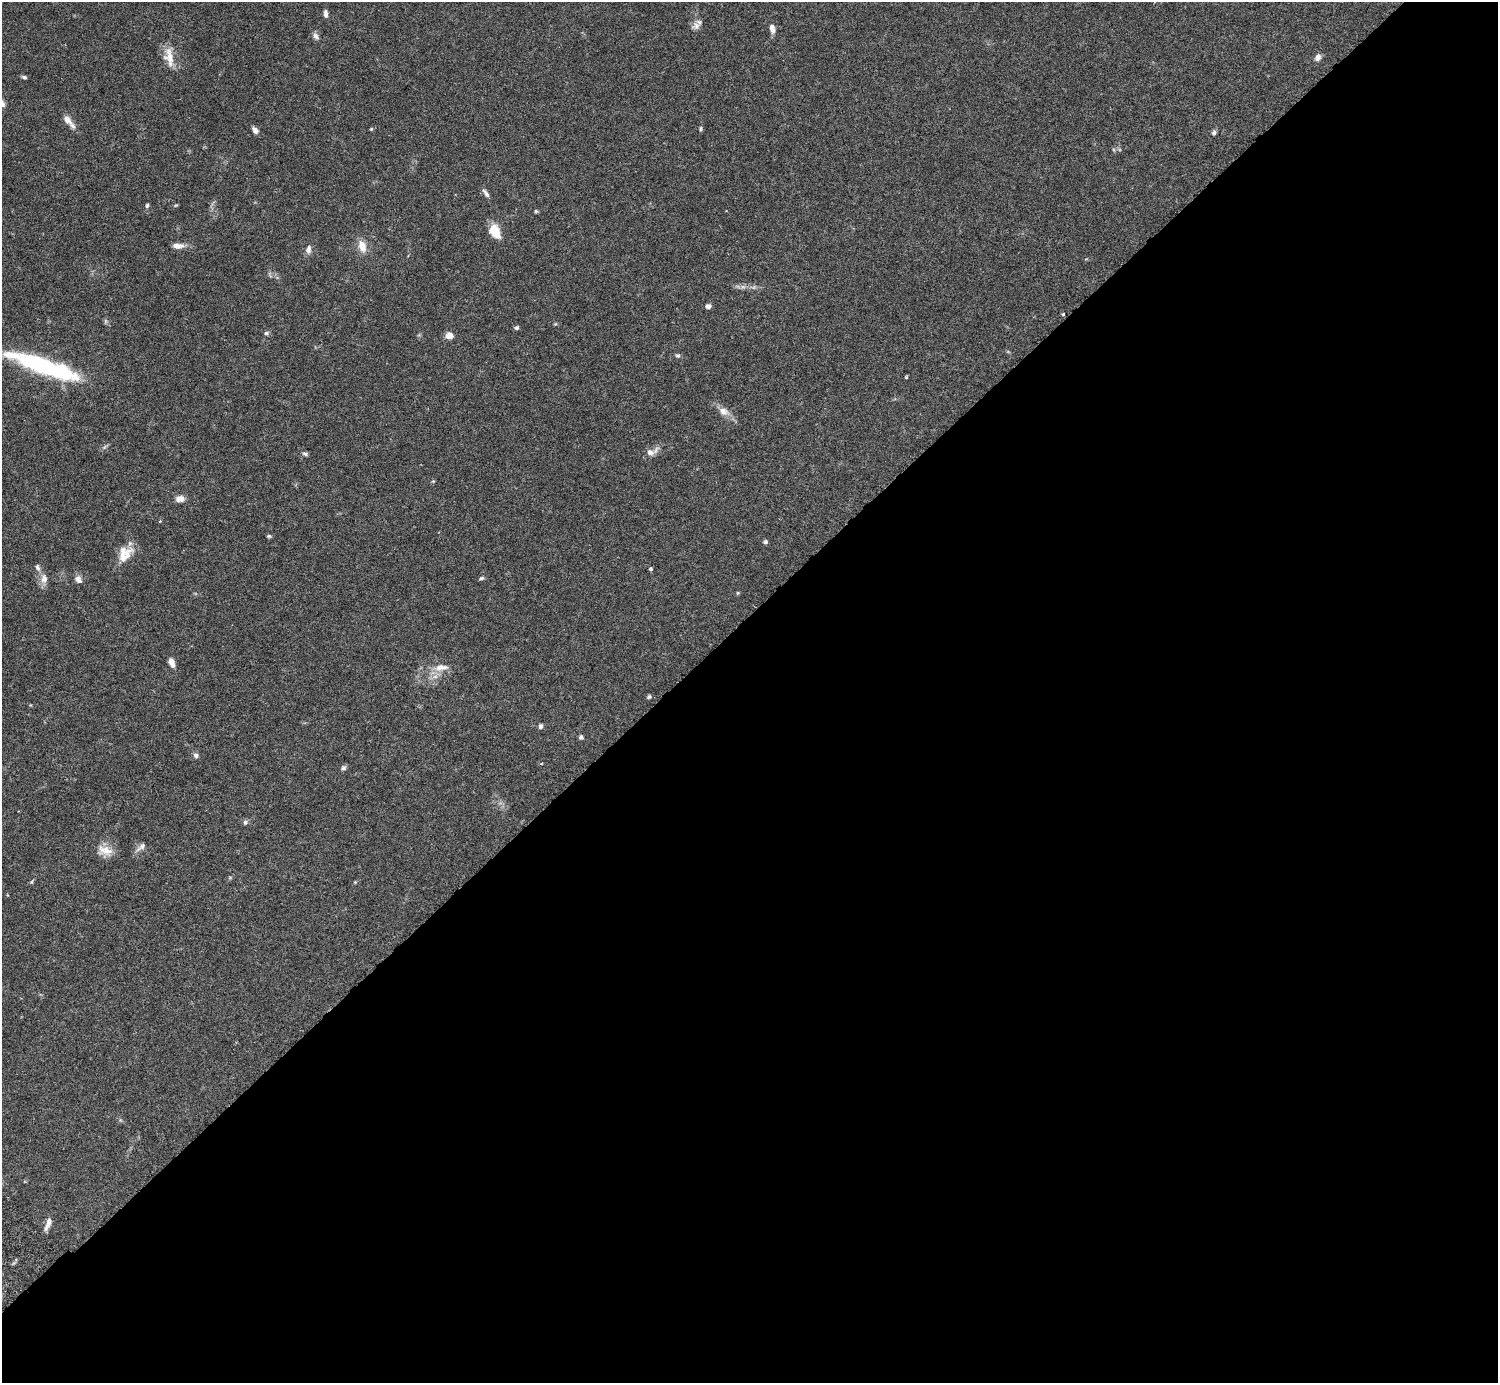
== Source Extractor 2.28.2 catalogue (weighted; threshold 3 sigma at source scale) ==
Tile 12 of 4 x 4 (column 4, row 3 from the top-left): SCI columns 4531-6026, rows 1587-2967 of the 6074 x 6074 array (HDU 1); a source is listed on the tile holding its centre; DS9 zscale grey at full resolution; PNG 1500 x 1385 px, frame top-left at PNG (2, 2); no overlay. Shown black and unused: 55% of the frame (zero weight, under 3 of 6 exposures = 3% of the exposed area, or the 3 px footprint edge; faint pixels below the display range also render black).
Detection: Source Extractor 2.28.2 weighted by HDU 2 'WHT'; one run over the whole footprint, this tile lists its part. Background 0.0198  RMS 0.002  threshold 0.00834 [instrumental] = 3 sigma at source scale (4.09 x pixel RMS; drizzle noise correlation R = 1.36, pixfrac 0.8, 0.05/0.05 arcsec/px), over >= 5 px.
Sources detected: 62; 2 too faint to see at this stretch — not listed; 2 inside a brighter listed object's ellipse — not listed separately; the other 58 listed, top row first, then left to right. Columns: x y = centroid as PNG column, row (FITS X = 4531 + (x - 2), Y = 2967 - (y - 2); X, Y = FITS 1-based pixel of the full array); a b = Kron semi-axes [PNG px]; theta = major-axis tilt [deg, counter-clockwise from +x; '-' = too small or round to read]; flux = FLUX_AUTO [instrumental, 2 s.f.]
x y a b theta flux
325 14 8 5 -87 0.71
696 25 12 9 47 1
772 28 10 6 -80 1.1
316 36 10 6 -57 0.64
170 57 30 9 -81 2.7
1318 57 8 6 57 0.89
24 77 6 4 -25 0.37
67 120 16 8 -49 1.2
371 129 5 4 - 0.19
701 129 5 5 - 0.29
255 130 8 5 -49 0.81
1214 133 7 5 75 0.43
486 193 12 5 -56 0.72
147 205 6 4 73 0.31
176 205 5 4 - 0.21
536 211 5 4 - 0.22
495 232 14 9 -61 4.4
178 246 14 7 -1 1.3
362 246 14 9 -71 2.2
308 249 12 7 81 0.86
708 306 6 5 - 0.67
1063 314 3 3 - 0.29
555 324 6 3 17 0.19
517 328 5 5 - 0.36
266 333 6 5 - 0.36
449 335 8 6 -12 1.6
678 355 7 5 -11 0.34
43 366 79 15 -19 24
906 377 4 4 - 0.24
724 411 15 10 -26 1.6
105 447 9 3 45 0.33
650 452 12 9 -1 1.2
305 454 8 5 -14 0.38
180 499 10 7 10 1.3
160 521 4 3 - 0.15
269 536 6 4 -2 0.26
765 542 5 4 - 0.46
123 556 28 12 42 3
38 567 10 6 -69 0.58
651 569 5 4 - 0.27
481 578 7 4 18 0.33
44 579 11 8 -85 1.4
78 579 11 8 -52 0.91
737 593 6 3 71 0.2
171 662 10 6 -67 1.2
441 667 21 9 5 2.2
435 676 7 5 0 0.64
649 697 6 4 46 0.33
540 726 6 5 - 0.48
581 737 5 5 - 0.46
196 756 7 7 - 0.53
343 768 7 5 63 0.48
245 822 6 6 - 0.44
142 846 9 7 56 0.77
105 850 21 13 -13 2.4
230 878 6 4 0 0.22
355 882 4 4 - 0.16
48 1224 16 6 69 1.3
Isophote crosses this tile's border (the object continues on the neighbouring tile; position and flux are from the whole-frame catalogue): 1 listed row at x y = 43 366